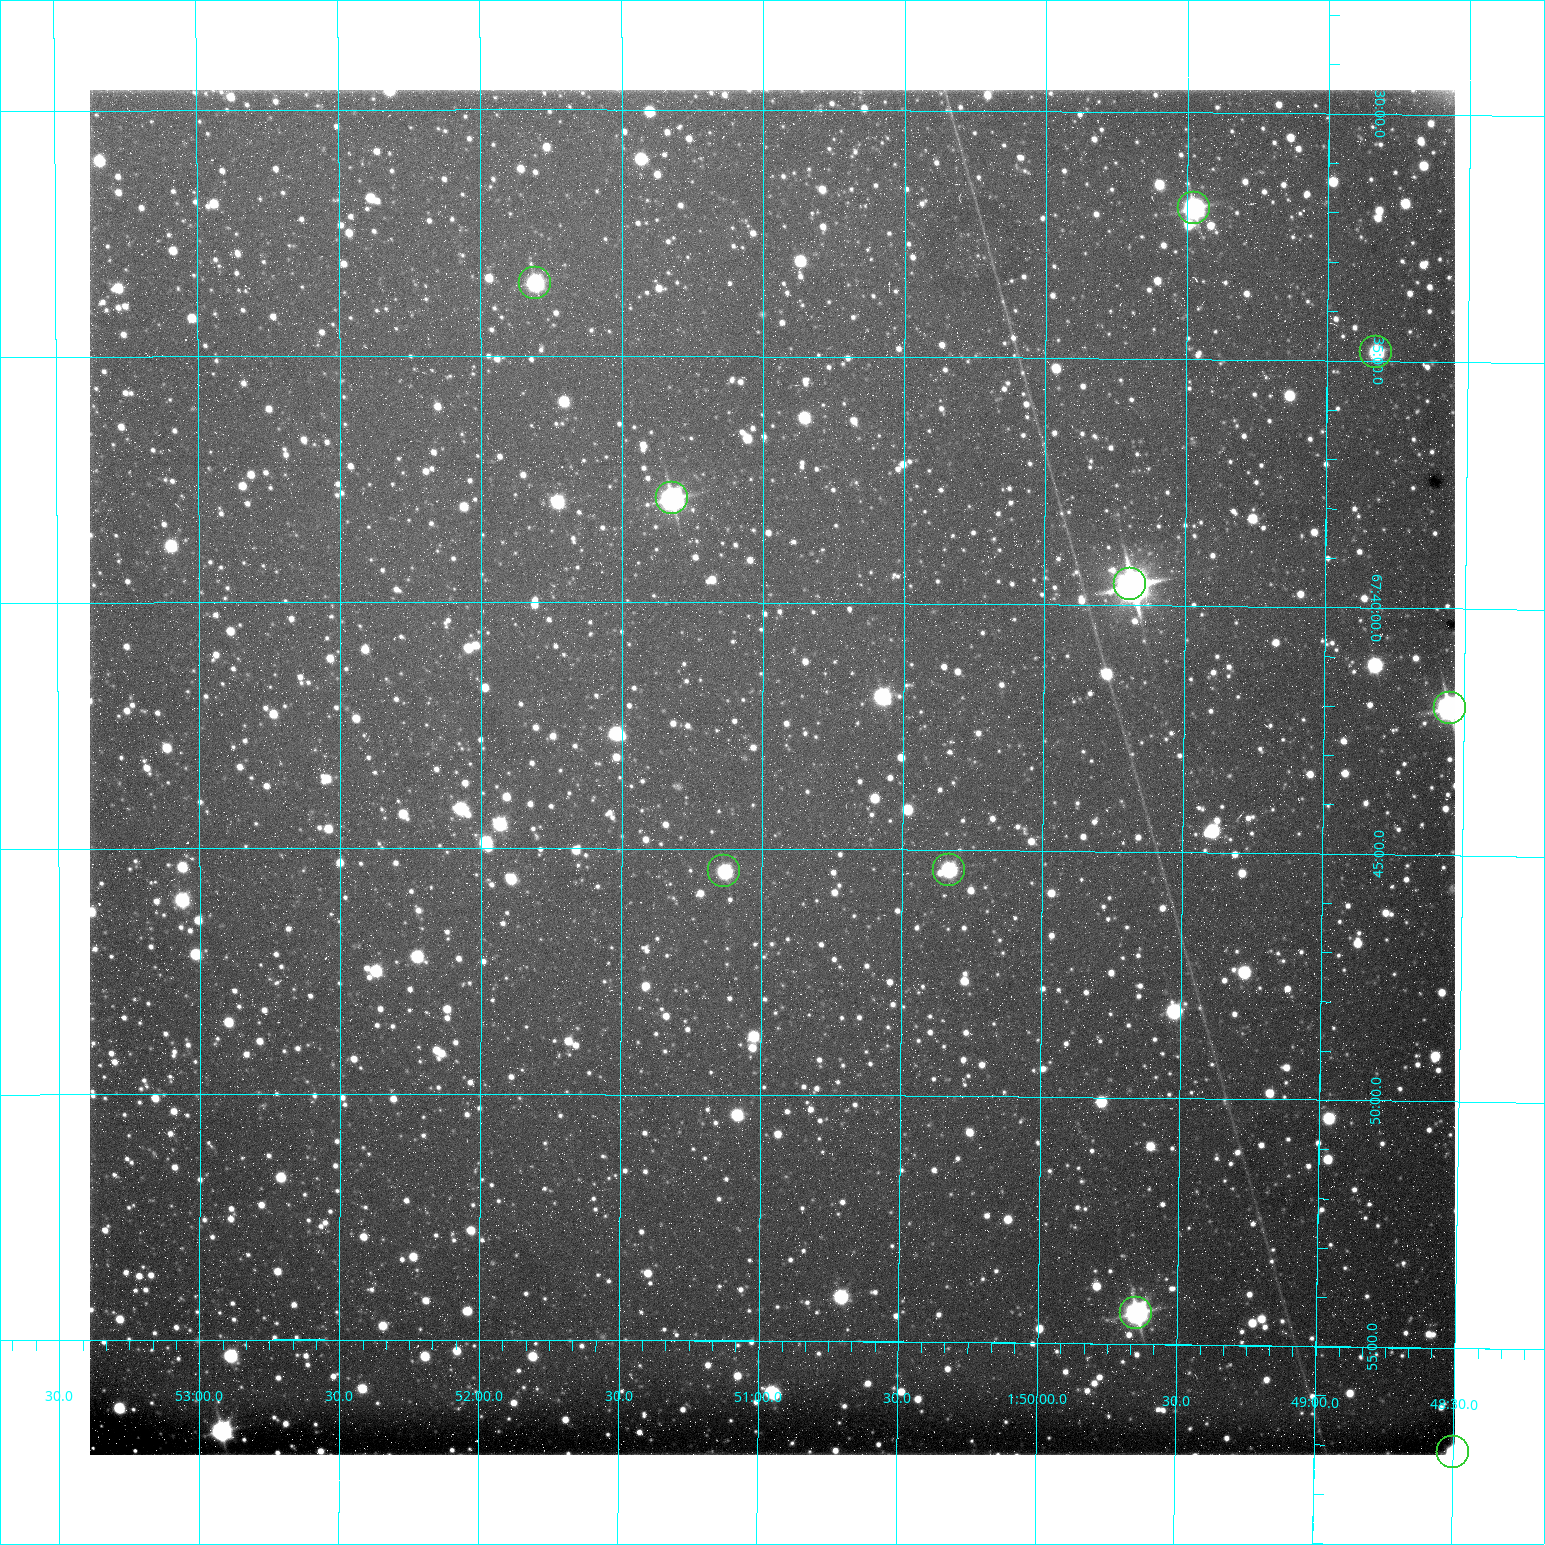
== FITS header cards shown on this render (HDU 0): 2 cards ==
NAXIS1  =                 1365 /fastest changing axis
NAXIS2  =                 1365 /next to fastest changing axis

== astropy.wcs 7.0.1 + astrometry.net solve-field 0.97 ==
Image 1365 x 1365 px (HDU 0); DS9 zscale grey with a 90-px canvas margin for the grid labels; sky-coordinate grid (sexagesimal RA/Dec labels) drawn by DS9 from the SOLVED WCS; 10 Tycho-2 reference stars matched to detected sources circled (green)
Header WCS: RA---TAN/DEC--TAN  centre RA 01:50:58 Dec +67:43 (27.74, +67.72 deg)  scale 1.22 arcsec/px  FOV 27.7' x 27.7'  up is +180 deg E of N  parity flipped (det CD > 0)
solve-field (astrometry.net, Tycho-2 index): VERIFIED the header's WCS against the Tycho-2 star catalogue (10 matches, 0 conflicts) and refined it, rather than solving blind
Solved WCS: RA---TAN-SIP/DEC--TAN-SIP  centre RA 01:50:58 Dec +67:43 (27.74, +67.72 deg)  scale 1.21 arcsec/px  FOV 27.6' x 27.7'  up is +180 deg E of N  parity flipped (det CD > 0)
The solver's refit moves the header's centre by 0.3 arcsec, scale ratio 0.9968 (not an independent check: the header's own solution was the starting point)
Tycho-2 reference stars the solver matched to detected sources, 10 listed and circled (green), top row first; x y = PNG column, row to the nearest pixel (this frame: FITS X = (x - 90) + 1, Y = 1365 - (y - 90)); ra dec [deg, ICRS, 3 dp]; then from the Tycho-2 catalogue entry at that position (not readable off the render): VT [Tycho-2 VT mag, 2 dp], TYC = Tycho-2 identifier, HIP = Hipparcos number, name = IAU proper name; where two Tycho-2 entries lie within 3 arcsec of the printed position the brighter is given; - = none
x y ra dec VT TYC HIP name
1194 208 27.369 +67.532 10.15 4310-718-1 - -
535 283 27.952 +67.559 11.39 4310-426-1 - -
1376 352 27.206 +67.580 11.67 4310-651-1 - -
672 498 27.831 +67.631 9.77 4310-576-1 8630 -
1130 584 27.423 +67.660 8.23 4310-882-1 8506 -
1450 708 27.138 +67.700 10.22 4310-786-1 - -
949 870 27.583 +67.757 11.36 4310-210-1 - -
724 871 27.783 +67.758 12.12 4310-680-1 - -
1136 1313 27.412 +67.906 9.68 4310-468-1 - -
1453 1452 27.125 +67.952 10.76 4310-506-1 - -